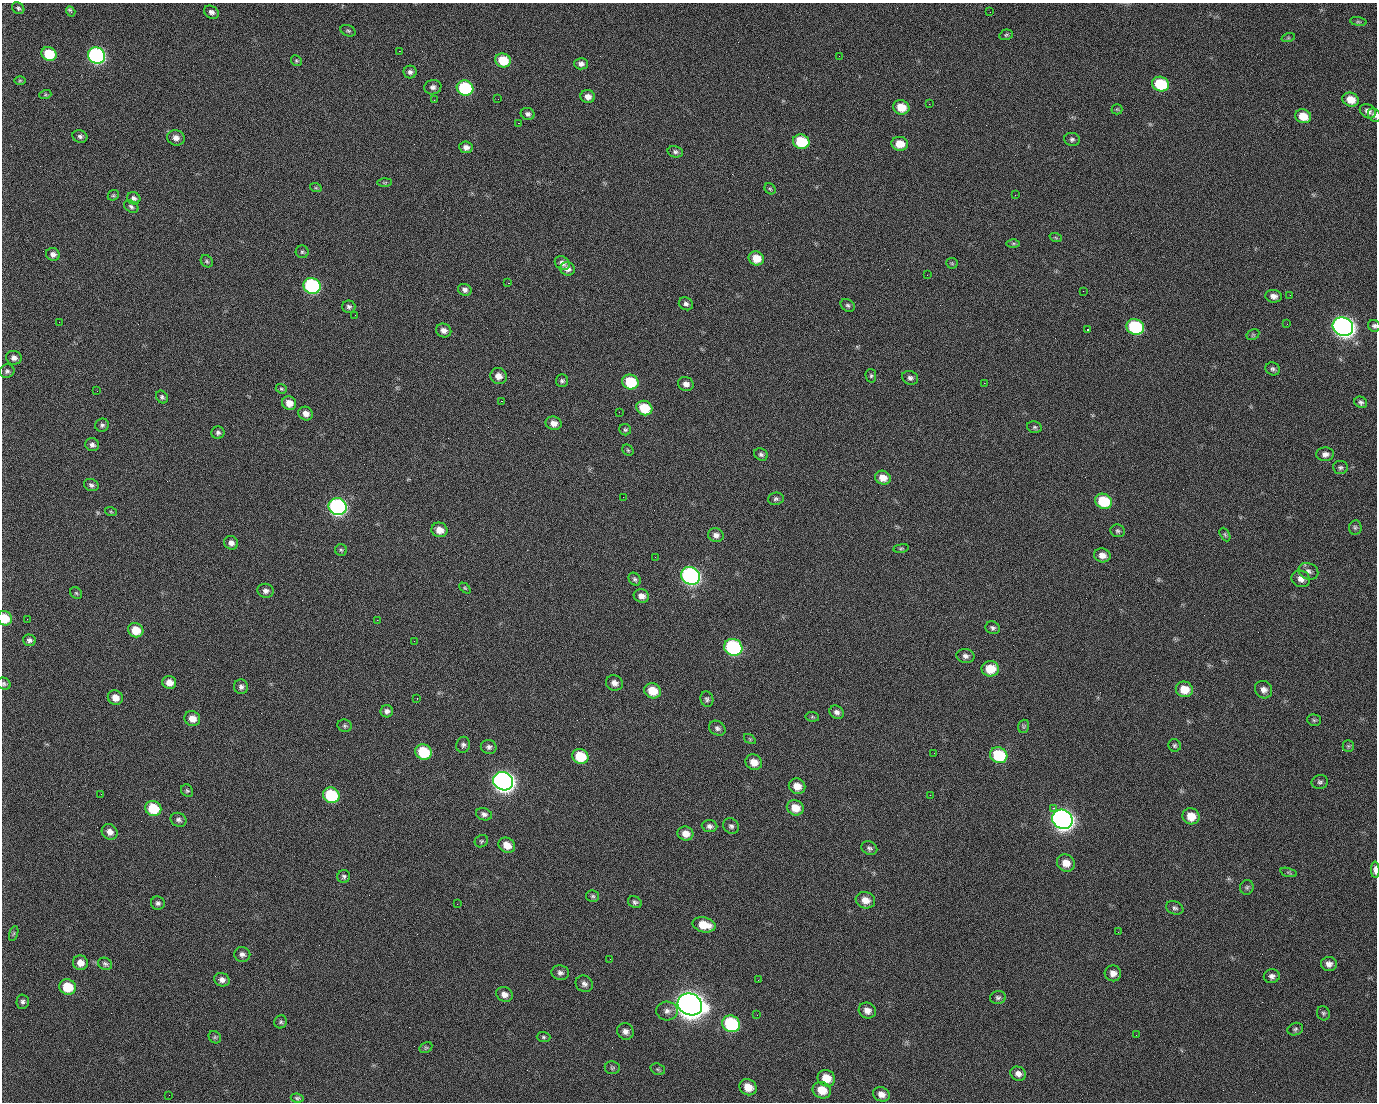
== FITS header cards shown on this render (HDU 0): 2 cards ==
NAXIS1  =                 1375 / length of data axis 1
NAXIS2  =                 1100 / length of data axis 2

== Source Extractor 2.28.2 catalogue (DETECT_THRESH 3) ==
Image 1375 x 1100 px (HDU 0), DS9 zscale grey, 1 PNG px = 1 image px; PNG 1379 x 1104 px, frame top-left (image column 1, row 1100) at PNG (2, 3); each listed source drawn as its Kron ellipse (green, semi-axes under 4 px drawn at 4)
Background 1480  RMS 30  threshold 91.2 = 3 sigma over >= 5 px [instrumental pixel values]
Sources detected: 239; all 239 listed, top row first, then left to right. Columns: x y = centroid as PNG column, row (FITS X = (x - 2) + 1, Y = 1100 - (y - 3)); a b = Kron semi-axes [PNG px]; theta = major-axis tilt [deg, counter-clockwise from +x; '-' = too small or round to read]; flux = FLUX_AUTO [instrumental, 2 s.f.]
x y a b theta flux
18 8 7 5 -40 4.5e+03
71 11 5 3 - 6.1e+03
211 12 8 6 -29 7.2e+03
990 12 2 2 - 1.6e+03
1358 22 8 4 -8 3.2e+03
348 31 8 5 -22 3.5e+03
1006 35 7 5 15 3.6e+03
1288 38 7 4 18 3.1e+03
399 51 2 2 - 2.3e+04
49 54 8 6 -25 7.3e+04
97 56 9 8 - 4.9e+05
839 56 2 2 - 7.9e+02
503 60 8 7 - 5.7e+04
296 61 6 5 - 3.1e+03
581 64 7 6 - 8.1e+03
410 72 6 6 - 6.2e+03
20 80 6 4 1 2.5e+03
1160 84 8 7 - 1.0e+05
433 87 8 7 - 7.7e+03
465 88 8 7 - 1.7e+05
45 95 6 4 18 2.6e+03
588 97 7 6 - 1.3e+04
498 99 2 2 - 1.1e+03
434 100 2 2 - 4.5e+03
1351 100 8 7 - 2.6e+04
929 104 2 2 - 9.8e+02
901 107 8 7 - 3.5e+04
1117 109 5 5 - 2.4e+03
1368 111 8 6 -33 1.0e+04
528 114 7 6 - 6.0e+03
1374 115 7 6 - 5.8e+03
1303 116 8 7 - 3.4e+04
518 123 2 2 - 2.7e+04
80 136 7 6 - 5.8e+03
176 138 9 7 -15 1.2e+04
1072 139 8 6 -11 5.4e+03
801 142 8 7 - 8.9e+04
900 144 8 7 - 3.0e+04
466 147 7 6 - 9.9e+03
675 152 8 5 -14 5.4e+03
385 182 7 4 0 2.4e+03
316 188 6 4 -18 2.5e+03
770 189 6 5 - 3.3e+03
113 195 6 5 - 3.1e+03
1015 195 2 2 - 7.0e+03
134 198 7 6 - 5.9e+03
131 206 8 5 -33 4.8e+03
1056 238 6 4 -20 2.5e+03
1013 243 6 4 0 3.0e+03
302 252 6 6 - 3.8e+03
53 254 7 6 - 8.9e+03
756 258 8 7 - 3.2e+04
207 261 7 5 -48 3.6e+03
562 263 8 6 -35 8.8e+03
952 263 5 5 - 2.9e+03
567 269 7 6 - 1.1e+04
927 275 2 2 - 9.5e+02
508 283 2 2 - 5.7e+04
312 286 8 8 - 3.1e+05
465 290 7 5 -21 7.5e+03
1083 291 2 2 - 3.4e+03
1290 295 3 2 - 2.1e+03
1273 296 8 6 -7 1.1e+04
686 304 7 6 - 6.2e+03
848 305 7 6 - 4.6e+03
349 307 6 6 - 5.1e+03
355 315 2 2 - 1.0e+03
59 322 2 2 - 1.6e+03
1287 324 2 2 - 1.4e+03
1374 326 6 5 - 4.9e+03
1135 327 9 7 -25 1.8e+05
1343 327 10 9 - 1.4e+06
444 330 8 6 -24 1.0e+04
1087 330 3 3 - 1.1e+04
1253 335 7 5 30 3.1e+03
14 358 8 7 - 9.2e+03
1273 369 7 6 - 5.5e+03
7 371 7 7 - 5.5e+03
498 376 8 7 - 1.5e+04
871 376 7 5 -78 3.4e+03
910 378 8 6 -22 6.6e+03
562 381 6 6 - 4.6e+03
630 382 8 7 - 9.1e+04
984 383 2 2 - 2.1e+04
686 384 8 7 - 1.1e+04
281 389 6 4 -21 2.8e+03
97 391 2 2 - 1.2e+03
162 397 7 5 -55 4.6e+03
501 401 3 2 - 5.8e+04
1361 402 6 5 - 5.1e+03
289 403 7 6 - 1.9e+04
644 408 8 7 - 6.7e+04
619 412 2 2 - 9.3e+02
306 413 7 6 - 1.4e+04
554 423 8 6 -16 1.5e+04
102 425 7 6 - 5.0e+03
1034 427 7 5 -13 4.0e+03
625 430 6 5 - 3.8e+03
218 433 6 6 - 4.9e+03
92 445 7 6 - 7.2e+03
628 450 6 5 - 2.8e+03
761 454 7 6 - 5.2e+03
1325 454 9 7 3 9.8e+03
1340 467 7 6 - 5.0e+03
883 478 8 6 -27 2.0e+04
91 485 7 6 - 5.8e+03
623 497 2 2 - 3.0e+03
776 499 8 6 6 5.0e+03
1104 501 9 7 -24 8.7e+04
338 507 9 8 - 5.4e+05
111 512 6 3 -19 2.4e+03
1355 527 7 6 - 4.9e+03
439 530 8 7 - 2.0e+04
1118 531 7 6 - 4.4e+03
716 535 8 6 -15 9.1e+03
1225 535 7 4 -63 3.4e+03
231 543 7 6 - 1.0e+04
901 548 8 4 8 2.8e+03
341 550 6 5 - 3.6e+03
1102 555 8 7 - 1.4e+04
655 557 2 2 - 9.9e+02
1308 571 10 8 -24 9.0e+03
690 576 10 8 -28 6.5e+05
635 579 7 5 -50 4.4e+03
1301 579 9 8 - 1.3e+04
465 588 6 4 -44 2.7e+03
266 591 8 7 - 8.1e+03
76 593 6 5 - 2.9e+03
641 596 8 6 -16 1.2e+04
5 618 7 7 - 3.9e+04
27 619 2 2 - 4.5e+03
377 620 2 2 - 1.2e+04
993 628 7 6 - 5.1e+03
136 630 8 7 - 3.9e+04
29 640 6 5 - 6.8e+03
414 641 2 2 - 9.9e+02
733 647 9 8 - 3.1e+05
965 656 9 7 -10 8.1e+03
990 669 9 7 0 4.4e+04
169 682 7 6 - 1.8e+04
614 683 8 7 - 1.1e+04
4 684 7 5 -29 4.2e+03
241 687 7 7 - 6.8e+03
1184 689 8 7 - 3.6e+04
1264 690 9 8 - 1.1e+04
652 691 8 7 - 4.3e+04
115 697 8 7 - 1.8e+04
417 699 3 2 - 2.9e+03
707 699 8 6 -72 5.2e+03
387 711 6 6 - 7.1e+03
837 712 7 6 - 7.9e+03
812 717 7 5 -7 2.9e+03
192 718 8 7 - 2.0e+04
1314 720 7 5 -13 3.8e+03
345 726 7 6 - 4.2e+03
1024 726 7 5 72 3.9e+03
717 728 8 7 - 6.5e+03
750 739 6 4 -35 3.0e+03
463 745 8 7 - 6.3e+03
1175 745 6 6 - 3.9e+03
1348 746 6 5 - 3.5e+03
489 747 8 7 - 6.8e+03
423 752 8 7 - 9.3e+04
934 753 2 2 - 1.7e+03
999 755 9 7 -25 1.1e+05
580 756 8 7 - 6.9e+04
754 762 8 7 - 2.0e+04
503 781 10 9 - 1.5e+06
1320 782 8 7 - 5.2e+03
797 786 8 7 - 2.3e+04
187 791 7 5 -52 3.9e+03
101 794 3 2 - 2.8e+03
331 795 8 7 - 1.3e+05
930 795 2 2 - 8.6e+03
153 808 8 7 - 7.0e+04
795 808 8 7 - 2.9e+04
1053 808 2 2 - 1.8e+04
484 814 8 6 -17 7.5e+03
1191 816 8 8 - 3.1e+04
1062 819 10 9 - 1.4e+06
178 820 8 7 - 6.2e+03
710 826 8 6 -6 6.8e+03
731 826 8 7 - 6.2e+03
110 832 8 7 - 1.2e+04
685 834 8 7 - 1.9e+04
481 841 7 6 - 3.7e+03
507 845 8 7 - 2.6e+04
869 848 8 6 -30 5.3e+03
1066 863 9 8 - 2.3e+04
1375 870 8 3 -89 1.2e+04
1288 872 8 3 -16 2.9e+03
344 876 6 6 - 5.0e+03
1247 887 7 6 - 4.7e+03
593 896 6 5 - 4.2e+03
865 900 10 8 -17 2.0e+04
635 902 7 5 -25 5.0e+03
158 903 7 6 - 5.6e+03
457 904 2 2 - 1.7e+03
1175 908 9 6 -23 5.9e+03
704 925 11 7 -13 4.2e+04
1118 932 2 2 - 2.6e+03
14 933 8 3 71 2.7e+03
242 954 8 7 - 8.0e+03
610 959 2 2 - 2.5e+03
80 963 7 7 - 1.7e+04
105 964 7 6 - 4.7e+03
1329 964 8 7 - 1.1e+04
560 973 9 7 -10 7.7e+03
1113 973 8 8 - 1.3e+04
1272 976 8 7 - 8.3e+03
222 980 8 6 -20 9.6e+03
758 980 3 2 - 2.4e+03
584 984 9 8 - 7.8e+03
68 987 8 7 - 5.8e+04
504 994 8 7 - 1.2e+04
998 997 8 6 10 5.3e+03
23 1002 7 6 - 5.7e+03
690 1004 12 10 -25 3.2e+06
667 1011 11 9 -3 1.2e+04
867 1011 9 7 -25 1.3e+04
1323 1013 7 6 - 4.5e+03
757 1015 2 2 - 1.4e+03
281 1022 6 6 - 4.3e+03
731 1024 9 8 - 1.8e+05
1295 1029 8 6 20 4.5e+03
625 1031 8 8 - 1.0e+04
1136 1035 2 2 - 1.0e+03
215 1037 7 5 -45 3.8e+03
543 1037 7 5 -2 3.7e+03
426 1048 7 5 29 3.4e+03
612 1068 7 6 - 4.0e+03
658 1069 7 5 -20 3.6e+03
1018 1074 8 7 - 1.1e+04
826 1078 9 8 - 3.5e+04
748 1087 9 7 -35 2.9e+04
822 1090 9 8 - 3.6e+04
881 1094 8 7 - 1.3e+04
169 1095 2 2 - 5.4e+03
297 1098 6 4 -7 3.7e+03
At the frame edge (FLAGS 8, measured only in part): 5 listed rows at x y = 1374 115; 1374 326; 5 618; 4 684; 1375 870